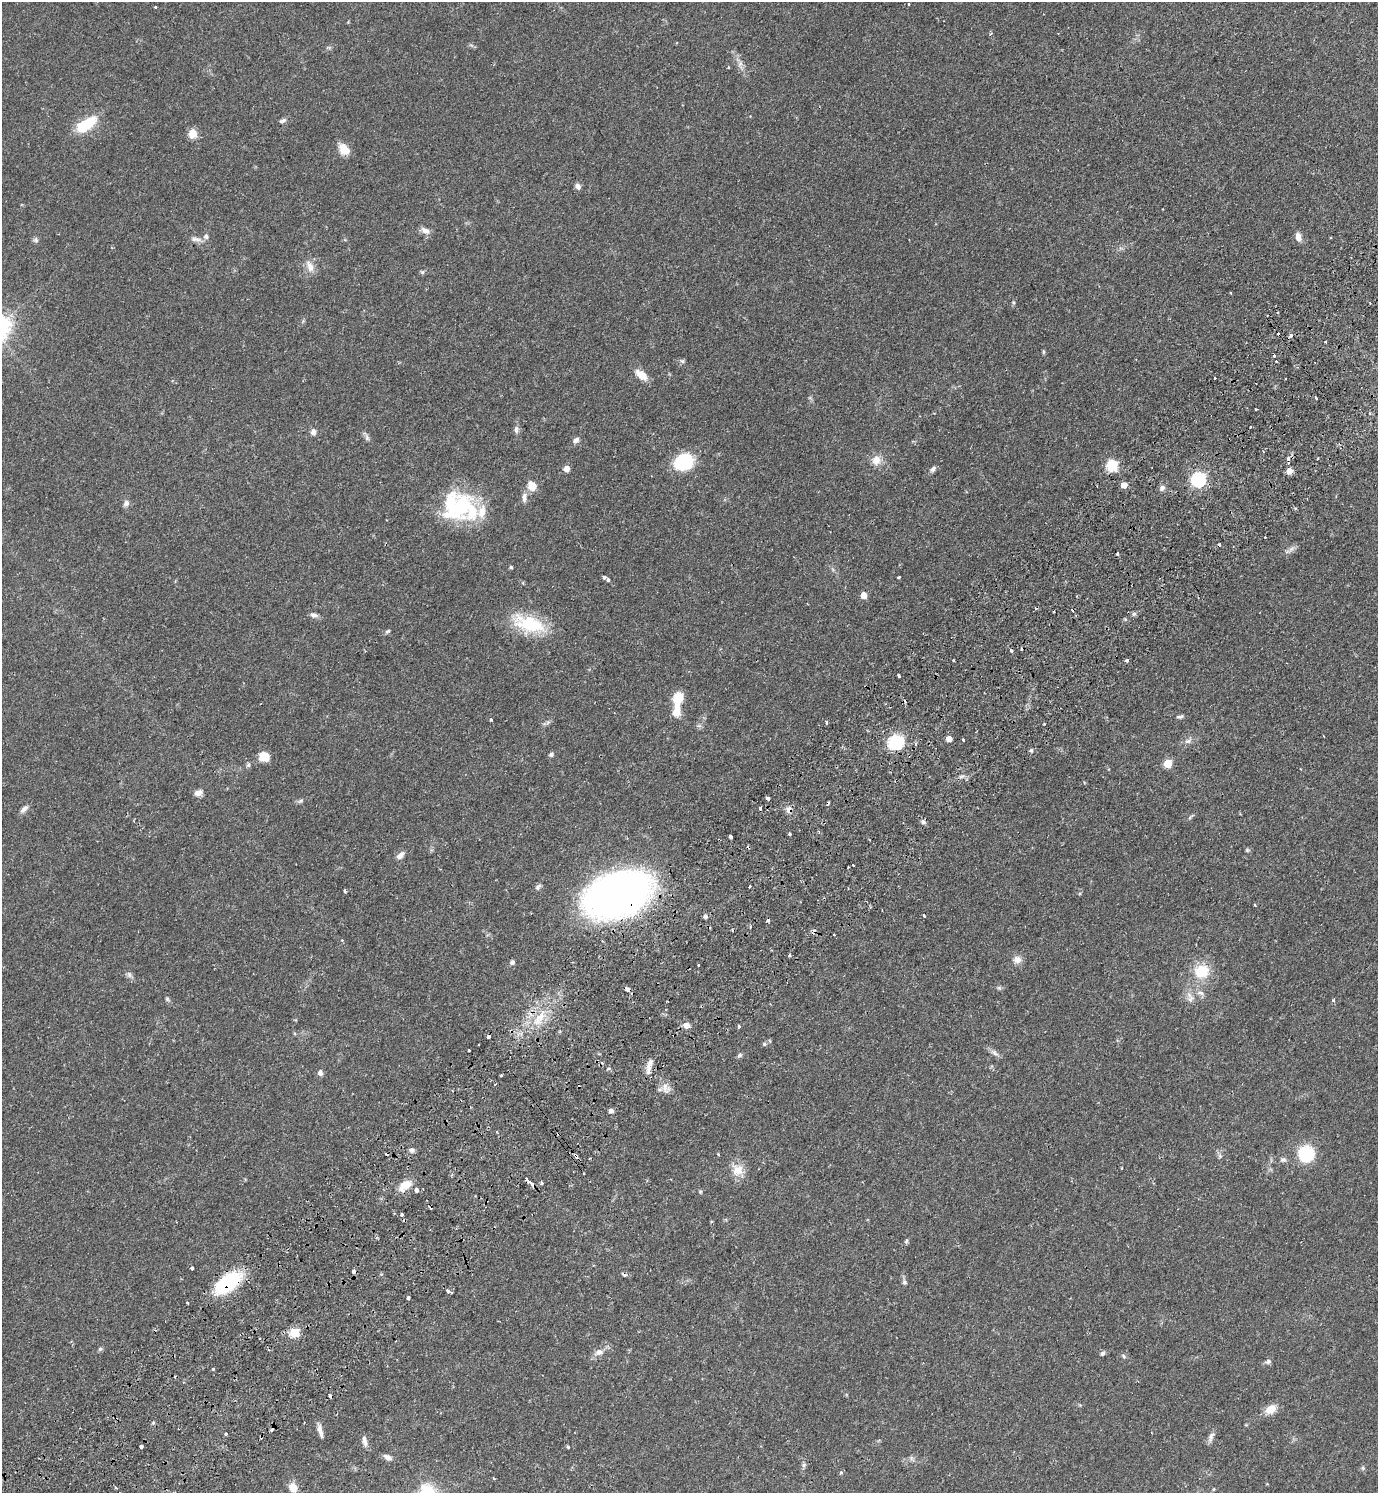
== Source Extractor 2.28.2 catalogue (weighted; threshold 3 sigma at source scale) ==
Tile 7 of 4 x 4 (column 3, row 2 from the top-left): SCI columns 2950-4325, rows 3029-4519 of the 6039 x 6055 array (HDU 1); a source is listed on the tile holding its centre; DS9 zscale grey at full resolution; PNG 1380 x 1495 px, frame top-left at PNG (2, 2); no overlay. Shown black and unused: <1% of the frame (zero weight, under 2 of 3 exposures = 3% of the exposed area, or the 3 px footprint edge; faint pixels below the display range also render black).
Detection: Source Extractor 2.28.2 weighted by HDU 2 'WHT'; one run over the whole footprint, this tile lists its part. Background 0.0499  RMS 0.0044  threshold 0.02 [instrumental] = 3 sigma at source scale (4.5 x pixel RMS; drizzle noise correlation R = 1.50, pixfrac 1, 0.05/0.05 arcsec/px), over >= 5 px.
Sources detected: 204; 2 inside a brighter object's white glare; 28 cosmic-ray / hot-pixel residue — not listed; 4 inside a brighter listed object's ellipse — not listed separately; the other 170 listed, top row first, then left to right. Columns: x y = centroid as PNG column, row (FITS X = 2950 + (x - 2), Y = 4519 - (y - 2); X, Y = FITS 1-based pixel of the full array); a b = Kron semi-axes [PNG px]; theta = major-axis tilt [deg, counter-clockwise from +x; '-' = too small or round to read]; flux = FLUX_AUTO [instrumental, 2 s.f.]
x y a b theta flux
909 4 4 2 - 0.27
155 7 3 3 - 0.58
740 64 16 6 -85 2.4
728 67 3 3 - 0.42
283 120 9 5 19 1.1
86 124 24 12 35 16
192 134 10 9 - 4.6
344 149 14 10 -55 5.7
578 186 8 6 -53 1.7
425 230 12 7 -29 2.4
1298 237 11 7 -80 2.6
1330 237 3 2 - 0.51
196 239 16 6 -8 2.2
36 240 8 6 -53 1
310 266 18 9 -65 3.8
422 272 6 5 - 0.65
1231 292 3 2 - 0.67
1370 303 3 2 - 0.42
1278 312 3 2 - 0.43
303 321 5 5 - 0.52
1291 335 4 3 - 1.9
1325 342 2 2 - 0.47
1043 352 7 3 90 0.58
1273 355 3 3 - 2.9
682 361 7 5 -43 0.8
1277 361 3 3 - 1.2
641 375 15 8 -38 5.5
1215 377 3 3 - 2.8
1316 398 5 2 - 0.48
516 430 8 7 - 1.5
313 432 8 7 - 1.6
367 437 10 6 -73 1.2
576 440 9 6 43 1.7
1288 458 5 3 - 1.3
1318 458 3 3 - 0.72
876 460 14 13 - 4.2
684 462 17 13 21 26
1112 466 6 6 - 39
566 469 6 5 - 2.7
933 469 9 6 39 1.3
1289 471 7 5 65 3.1
1198 479 6 6 - 87
1124 485 5 5 - 4.3
532 486 10 8 -69 5.6
1162 488 9 7 42 1.5
524 498 14 6 87 2.2
126 503 9 7 58 1.6
465 506 49 25 -50 31
1265 537 3 2 - 0.48
1291 549 12 4 45 1.6
1117 554 3 3 - 1.1
511 567 5 4 - 0.6
604 577 5 3 - 0.72
899 577 3 3 - 0.69
608 580 4 3 - 1.7
523 583 5 3 - 0.39
864 595 5 5 - 4.8
1036 608 4 3 - 0.54
1134 614 6 4 1 0.85
314 615 10 6 -18 1.7
529 624 42 19 -17 23
388 631 8 5 27 0.77
1127 660 3 3 - 1.7
953 661 3 2 - 0.53
898 676 3 3 - 1.1
678 698 12 10 68 8.2
1180 717 10 5 11 0.98
491 719 3 3 - 0.72
826 722 4 3 - 0.89
949 739 5 4 - 3.4
963 740 3 3 - 0.88
1188 741 12 6 23 2
898 742 8 7 - 65
916 744 5 3 - 0.87
1031 750 6 4 68 0.72
551 754 6 5 - 1
264 757 12 10 -28 5.5
1168 763 5 5 - 13
248 765 6 5 - 0.86
198 793 10 7 22 2.4
768 798 4 3 - 1.6
300 801 9 5 27 0.94
760 808 3 3 - 3.4
24 809 12 6 45 1.9
788 809 9 7 82 2
1190 817 7 4 46 0.72
790 834 3 3 - 2.1
730 836 3 3 - 8.4
1247 850 6 5 - 0.64
400 855 11 7 42 2.4
848 867 2 2 - 0.41
538 887 9 5 50 1.2
749 887 3 3 - 1.5
345 891 3 3 - 0.98
618 895 44 28 20 360
1255 905 3 3 - 0.44
705 916 6 5 - 0.92
924 916 3 2 - 0.63
768 921 3 3 - 1.6
342 940 3 3 - 0.57
789 955 4 3 - 0.59
1017 960 11 10 - 3
512 962 6 6 - 1.2
1202 971 17 15 9 13
129 975 9 6 -64 1.3
999 988 6 6 - 0.75
628 989 5 3 - 5.6
1201 993 13 6 -13 2
167 999 6 5 - 0.72
1190 999 12 11 - 3.2
1333 1000 4 4 - 0.69
539 1018 26 10 56 9.8
687 1025 8 7 - 2.6
739 1026 4 3 - 0.68
488 1036 3 3 - 2
764 1044 5 5 - 0.64
468 1050 3 3 - 1.2
994 1053 13 6 -36 1.8
739 1055 7 5 39 0.91
649 1064 21 7 75 3.6
609 1068 7 3 19 0.48
320 1072 7 6 - 1.5
501 1075 3 2 - 0.64
665 1087 12 6 82 2.4
611 1111 6 5 - 1.4
412 1150 7 6 - 1.4
1306 1154 15 14 - 20
1220 1156 6 6 - 0.89
1283 1160 9 6 5 1.2
1121 1168 3 2 - 0.48
738 1170 16 15 - 6.4
531 1183 7 3 -44 5
541 1183 4 3 - 0.72
405 1185 16 9 39 6.7
416 1190 4 4 - 3.4
700 1192 5 4 - 0.54
402 1214 3 3 - 1.3
906 1241 6 5 - 0.7
192 1268 3 3 - 0.8
353 1271 4 3 - 3.1
624 1274 5 4 - 1.9
228 1282 25 12 37 37
904 1282 7 6 - 0.98
448 1291 5 3 - 1.8
408 1298 4 3 - 1.1
188 1303 3 3 - 0.56
295 1333 5 5 - 22
100 1349 7 5 16 0.79
599 1352 13 8 23 3
1103 1353 7 5 50 0.94
1124 1356 8 5 -38 0.77
1268 1362 8 6 20 1.3
213 1369 3 3 - 0.82
1270 1409 14 10 32 5
271 1430 4 3 - 1.3
320 1431 16 5 -74 2.7
226 1434 4 3 - 0.55
1211 1437 16 6 70 1.9
365 1441 15 6 -78 2.1
141 1447 4 3 - 2.7
568 1447 3 3 - 0.84
388 1457 11 6 -27 2.1
911 1458 7 4 -90 0.86
804 1465 7 4 89 0.85
1363 1468 6 5 - 0.74
841 1472 4 4 - 1
493 1478 4 3 - 0.37
116 1487 4 2 - 0.6
293 1487 9 7 -64 5
1214 1489 5 3 - 0.39
Overlapping masked pixels (flux is a lower limit): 8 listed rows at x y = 1288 458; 760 808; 788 809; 618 895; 628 989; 531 1183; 624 1274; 228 1282